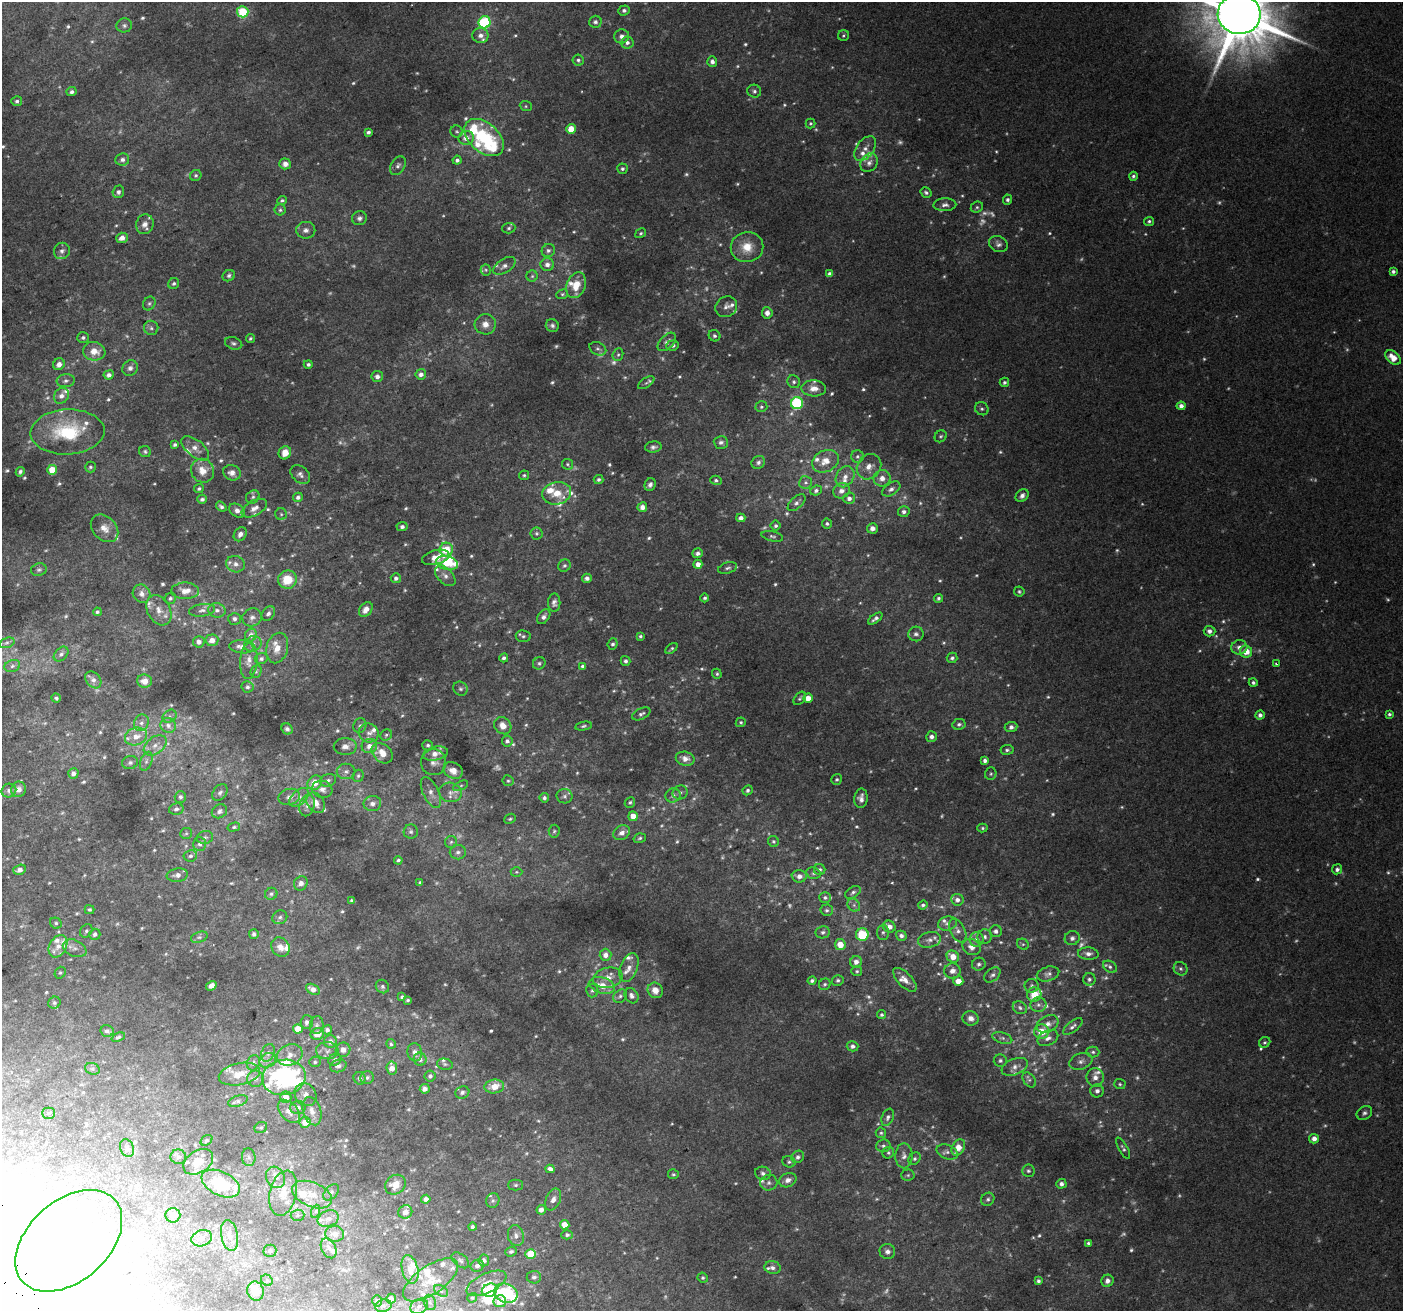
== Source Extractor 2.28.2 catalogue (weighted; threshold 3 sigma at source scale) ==
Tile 7 of 4 x 4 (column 3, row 2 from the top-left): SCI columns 2847-4247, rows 2776-4084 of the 5688 x 5494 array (HDU 1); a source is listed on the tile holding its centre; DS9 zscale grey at full resolution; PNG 1405 x 1313 px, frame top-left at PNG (2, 2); each listed source drawn as its Kron ellipse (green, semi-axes under 4 px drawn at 4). Shown black and unused: <1% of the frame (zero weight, under 2 of 3 exposures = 2% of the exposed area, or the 3 px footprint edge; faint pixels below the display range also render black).
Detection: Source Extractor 2.28.2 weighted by HDU 2 'WHT'; one run over the whole footprint, this tile lists its part. Background 0.0744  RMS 0.014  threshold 0.063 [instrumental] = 3 sigma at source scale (4.5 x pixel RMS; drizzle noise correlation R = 1.50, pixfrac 1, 0.0396/0.0396 arcsec/px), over >= 5 px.
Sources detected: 895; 138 too faint to see at this stretch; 4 inside a brighter object's white glare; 2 cosmic-ray / hot-pixel residue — neither listed nor drawn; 85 inside a brighter listed object's ellipse — not listed separately; of the other 666, all 500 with FLUX_AUTO >= 2.18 (the completeness limit of this list) listed and drawn (166 fainter detections not listed), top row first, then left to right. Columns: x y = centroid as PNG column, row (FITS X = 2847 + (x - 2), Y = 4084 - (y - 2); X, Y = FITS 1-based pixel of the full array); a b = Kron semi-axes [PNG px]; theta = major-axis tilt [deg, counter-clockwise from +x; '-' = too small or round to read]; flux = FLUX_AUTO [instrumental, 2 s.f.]
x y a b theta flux
624 10 6 5 - 4
243 12 5 5 - 86
1239 14 21 20 - 16000
485 22 6 6 - 150
595 22 6 6 - 4.4
124 25 8 7 - 4.2
480 35 8 7 - 8.6
622 36 7 7 - 5.8
843 36 5 5 - 2.4
627 43 6 6 - 5.7
578 60 6 5 - 3.3
712 61 5 5 - 6.9
754 91 7 6 - 4.1
72 92 5 4 - 4.2
17 101 5 5 - 3.1
526 106 6 5 - 2.2
810 123 5 5 - 2.2
571 129 5 4 - 25
368 132 4 3 - 3.5
457 132 6 6 - 2.9
484 137 23 14 -41 110
466 138 7 7 - 12
865 148 14 8 53 9.3
122 160 7 6 - 4.8
457 160 4 4 - 4.3
869 163 10 8 56 7.1
285 164 6 5 - 8.1
398 166 10 7 59 4.8
622 169 5 5 - 3.3
196 175 6 5 - 2.9
1133 176 4 4 - 3.1
118 192 6 5 - 4.3
926 192 6 5 - 3.1
282 200 4 4 - 2.6
1007 200 5 4 - 3.5
945 205 11 6 2 6.3
977 207 6 5 - 2.7
280 210 5 5 - 2.7
359 218 7 7 - 4.7
1149 221 5 4 - 2.7
145 224 10 8 73 9.7
509 228 7 5 5 3
306 230 9 8 - 6.9
641 233 6 4 31 2.6
122 238 6 5 - 11
998 244 10 7 -27 5.5
747 247 16 15 - 26
548 250 7 6 - 4.1
62 251 8 8 - 5.3
547 265 7 6 - 7
504 266 13 7 32 7.1
486 270 5 5 - 2.5
1393 271 4 4 - 4.1
830 274 4 4 - 7.5
229 276 6 5 - 3.1
532 276 5 5 - 2.6
174 284 6 5 - 3.2
576 285 13 9 69 22
562 294 6 4 22 2.4
149 304 7 6 - 3.1
726 307 11 10 - 7.8
767 313 5 5 - 9.1
485 324 10 10 - 12
552 325 7 6 - 3.8
151 328 7 7 - 4.2
714 336 6 5 - 3.4
83 337 6 5 - 3.6
250 338 4 4 - 2.3
667 342 11 6 44 6.6
234 343 9 6 -17 3.8
673 345 6 5 - 4.4
598 349 9 6 -25 3.5
94 351 11 9 -9 20
618 355 6 5 - 2.7
1393 357 9 6 -41 21
59 364 6 5 - 8.6
308 364 4 4 - 3.3
130 368 8 7 - 5.8
421 374 5 5 - 7.3
109 375 5 4 - 6.3
377 376 6 5 - 6.3
66 381 9 6 7 4.4
794 382 7 6 - 3.4
1004 382 5 4 - 3.4
646 383 9 4 32 2.7
814 388 12 8 -3 12
61 396 8 7 - 7.6
797 403 6 6 - 160
1181 406 4 4 - 7.8
761 407 6 5 - 2.7
982 409 7 6 - 3.3
67 432 37 22 2 85
941 436 6 5 - 2.4
721 442 7 6 - 4.7
175 445 4 4 - 3.2
653 447 8 5 7 4.4
195 448 16 8 -38 11
145 452 6 5 - 2.8
285 453 7 6 - 17
857 456 6 6 - 3.4
825 461 14 10 27 16
758 462 7 6 - 4.1
568 464 6 5 - 2.3
90 467 5 5 - 2.6
869 467 13 11 51 14
52 470 5 5 - 26
202 471 12 11 - 18
20 472 5 3 - 3.1
232 473 9 7 -25 9
300 475 11 7 -41 6
524 475 5 4 - 2.3
845 477 11 8 58 10
882 478 8 8 - 11
598 479 5 4 - 3.4
716 480 5 4 - 2.8
806 482 6 6 - 3.9
650 484 6 5 - 4.6
199 489 5 4 - 2.5
891 489 10 6 33 5.9
816 490 6 5 - 4
841 491 8 7 - 8.3
557 493 14 11 13 22
1022 496 7 5 43 5.7
253 497 7 6 - 3.6
298 497 5 4 - 4.8
849 498 6 5 - 6.2
202 499 5 4 - 4.1
797 503 11 5 43 4.6
221 507 6 4 -37 3.9
642 507 5 4 - 8.5
254 508 14 7 29 9.9
237 511 9 6 -36 9
904 512 6 5 - 5.5
281 514 6 5 - 2.8
741 518 4 4 - 7.4
827 524 5 5 - 2.7
776 526 5 5 - 3.4
402 527 5 4 - 4
105 528 16 11 -45 14
872 528 5 5 - 7.1
536 533 6 6 - 3.2
240 534 8 6 54 7.7
772 536 11 5 -13 3.5
446 549 7 7 - 35
698 553 5 5 - 5.8
436 557 14 7 16 19
447 563 11 7 -14 26
235 564 9 8 - 8.6
698 564 4 4 - 10
564 566 6 5 - 3.2
728 568 9 5 17 3.7
39 570 8 6 15 3.2
445 576 12 7 -45 7.7
396 578 5 5 - 4.6
587 578 5 4 - 5.2
287 580 9 9 - 37
185 591 14 8 -1 16
1019 591 5 5 - 2.4
141 594 9 8 - 8.5
170 598 6 5 - 3.5
705 598 4 4 - 3
938 598 4 4 - 2.9
554 603 9 6 89 5.3
366 609 8 6 49 11
159 610 16 11 -61 16
202 610 13 6 7 7.3
217 610 8 7 - 6.7
97 612 4 4 - 2.9
268 613 8 6 53 5.5
252 617 10 9 - 8.2
544 617 8 5 52 5.5
875 618 8 4 36 5
234 619 6 6 - 5.6
1209 631 6 5 - 6.4
916 634 8 7 - 4.7
251 635 6 6 - 9.2
523 636 7 6 - 3.3
640 636 3 3 - 2.8
212 640 6 6 - 12
199 642 6 5 - 8
7 643 8 5 19 3.7
253 644 9 7 30 6.6
613 644 6 5 - 3.2
241 647 12 6 -7 11
1239 647 8 7 - 7.9
277 648 15 10 75 17
671 648 7 3 40 2.2
1246 651 6 6 - 20
61 654 8 6 45 4.5
504 658 4 4 - 3.4
952 658 5 5 - 3.6
261 659 6 5 - 4.3
249 661 18 9 86 12
625 661 5 5 - 3.2
539 663 6 6 - 2.9
1276 664 3 2 - 2.3
12 666 8 6 19 4.1
583 666 4 4 - 4.8
256 671 7 5 67 2.5
717 674 5 4 - 2.3
93 680 9 7 -49 7.6
145 681 7 6 - 14
1253 683 4 4 - 3.4
247 687 6 5 - 3.6
460 689 7 6 - 3.3
56 698 4 3 - 2.8
800 698 7 5 50 2.6
808 698 4 4 - 13
641 714 10 5 26 4.1
1389 714 4 3 - 2.8
1260 715 5 4 - 5.4
170 716 7 6 - 4.1
741 722 5 5 - 2.3
141 723 8 7 - 5.9
959 724 7 5 12 3.6
168 725 8 7 - 7.3
360 726 7 6 - 4
503 726 9 8 - 11
583 726 8 4 11 2.8
1011 727 6 5 - 5.9
287 729 6 5 - 4
369 733 10 9 - 8.5
386 735 6 5 - 2.6
136 736 11 8 17 16
931 737 5 5 - 6.6
507 741 5 5 - 4.3
155 745 13 8 37 11
428 745 5 5 - 3
345 746 11 8 0 8.2
369 746 8 7 - 10
1007 750 6 5 - 3.3
382 753 12 8 -43 22
435 754 13 6 12 12
685 759 9 7 -12 11
985 760 4 4 - 5
146 761 10 5 69 4.9
433 762 13 12 - 10
130 763 8 6 16 4.2
453 770 10 8 -27 14
346 771 9 8 - 6
73 773 5 5 - 7.9
991 774 6 5 - 2.4
358 776 6 5 - 2.6
837 779 5 5 - 2.4
328 780 8 6 20 4.6
508 781 5 5 - 2.4
315 783 8 6 46 20
461 786 8 4 27 2.4
19 789 8 7 - 9.1
322 789 10 8 -17 9.2
747 790 5 4 - 2.9
9 791 7 6 - 5.2
431 792 16 8 -64 9.8
450 792 11 9 -11 9.6
220 793 9 6 54 4.4
680 793 7 7 - 4
673 795 7 7 - 5.7
565 796 8 7 - 4.3
180 797 6 5 - 5.1
289 797 11 8 12 7.2
299 797 11 7 43 7.7
544 798 4 4 - 3.7
861 798 10 6 85 7.6
630 802 5 5 - 2.4
316 803 11 8 -54 14
372 804 9 7 9 7.8
307 805 11 7 74 7.2
176 809 7 5 13 4.1
219 811 8 6 31 5.4
633 816 5 5 - 14
510 819 6 5 - 2.3
234 827 6 4 14 2.5
982 828 5 4 - 2.2
554 831 6 5 - 2.7
411 832 7 7 - 3.7
186 833 6 5 - 2.3
622 833 9 7 30 8.4
205 837 8 6 13 3.4
640 838 6 4 18 2.6
773 841 6 5 - 2.3
451 842 6 6 - 3.1
200 844 7 6 - 4.4
458 852 8 7 - 5.2
190 856 7 6 - 3.7
398 860 4 3 - 2.5
1337 869 5 5 - 4.7
20 870 6 5 - 8.6
820 870 5 5 - 3.9
516 872 6 5 - 2.2
813 873 7 5 -15 3.4
177 875 10 6 8 7
799 876 7 6 - 8.7
301 883 7 6 - 6.1
420 883 4 3 - 2.2
853 892 8 5 32 3.8
271 894 6 6 - 3
825 897 6 5 - 3.3
957 900 6 6 - 6.8
352 901 3 3 - 3
854 905 7 5 -47 3.9
923 905 5 4 - 3.2
89 910 5 4 - 2.5
827 910 6 6 - 3.4
280 917 7 6 - 3.8
56 923 6 5 - 2.7
947 923 9 7 17 5.6
889 927 6 5 - 10
86 931 7 5 54 3.1
958 931 12 7 -63 7.4
996 931 6 6 - 5.8
823 932 7 6 - 3.9
883 932 7 6 - 3.6
95 934 5 5 - 4.8
254 934 5 5 - 3.8
862 935 6 6 - 53
901 936 5 5 - 5.6
199 937 8 5 20 3.5
985 937 7 7 - 4.4
1072 938 7 7 - 4.7
976 939 7 7 - 9.5
929 940 11 7 13 7.1
1023 944 6 5 - 2.3
840 945 5 5 - 21
58 946 12 8 61 12
280 947 10 8 -52 12
971 947 9 7 -31 9.5
75 948 12 8 -24 8.5
1088 954 10 6 -5 6.8
605 955 6 6 - 9.6
953 957 6 5 - 19
856 962 6 5 - 8.5
979 964 7 6 - 4.2
629 967 15 8 69 10
1110 967 7 5 -31 3.4
1181 969 7 6 - 3.7
857 971 5 5 - 2.3
952 971 8 7 - 9.2
60 973 6 5 - 2.2
1048 974 11 7 16 5.5
992 975 9 6 40 4.5
608 978 15 10 12 14
1089 979 6 6 - 3.6
838 980 6 5 - 3.3
905 980 15 7 -46 10
812 981 4 4 - 3.6
958 981 5 4 - 15
825 984 6 5 - 3
602 985 13 8 -18 20
211 986 5 4 - 7.5
1032 986 7 7 - 3.6
382 987 7 6 - 3.3
313 989 7 5 -27 9.7
655 990 8 7 - 13
592 991 7 6 - 3.2
1034 995 7 7 - 30
620 996 7 6 - 3.9
632 996 8 6 -55 6.3
402 997 4 4 - 2.9
408 1000 3 3 - 2.2
54 1003 6 5 - 2.8
1038 1005 8 7 - 5.4
1020 1008 7 6 - 3.8
882 1015 4 4 - 2.8
971 1018 8 7 - 7.7
307 1022 7 6 - 5.3
1048 1024 11 8 29 9.5
317 1025 9 7 80 4.6
1073 1027 12 5 39 4.8
298 1029 5 4 - 22
327 1030 5 4 - 4.7
107 1031 6 6 - 4.2
1042 1031 7 7 - 24
317 1034 7 6 - 16
118 1037 7 4 23 3.4
1002 1038 10 5 -17 4.2
1048 1038 11 7 26 7.1
330 1042 6 6 - 7.1
1265 1042 6 5 - 2.4
391 1044 5 4 - 2.9
852 1046 6 5 - 5.4
343 1050 7 7 - 7.7
327 1051 11 8 -2 8
415 1052 9 7 -80 7.3
1093 1052 6 5 - 3.4
268 1053 9 6 63 4.8
290 1055 13 10 22 14
420 1059 6 6 - 6.7
268 1060 9 7 31 6.3
335 1060 7 5 34 4.1
1000 1061 6 6 - 4
1081 1061 12 8 20 6.9
315 1062 6 5 - 2.8
253 1063 8 6 66 3.8
445 1064 8 5 -12 3
338 1066 8 6 15 5.4
1015 1067 13 8 23 8.6
392 1068 6 5 - 13
92 1069 7 5 -20 3.3
239 1074 21 11 12 21
430 1076 5 5 - 3.8
284 1077 22 17 11 190
1095 1077 9 8 - 9.1
360 1078 6 6 - 4
367 1078 7 6 - 3.2
256 1079 8 8 - 5.9
1029 1080 8 5 -54 3.7
1120 1084 6 5 - 2.4
494 1086 10 7 7 21
425 1089 5 5 - 5.2
1097 1091 7 6 - 6.4
462 1092 7 6 - 4.7
305 1095 12 10 -53 12
286 1097 5 5 - 17
238 1101 10 5 17 4.3
298 1108 7 6 - 6.6
289 1111 13 8 -49 12
312 1111 14 9 -72 12
49 1113 6 5 - 2.9
1364 1113 8 6 31 4.1
888 1117 9 5 68 4.4
305 1122 6 5 - 16
261 1128 6 5 - 2.3
881 1133 5 5 - 2.5
1314 1139 5 4 - 8.3
206 1140 6 4 39 2.6
883 1146 7 6 - 4
127 1148 9 6 -65 4.5
958 1148 8 6 59 17
1123 1148 12 4 -61 3.5
947 1152 11 7 -22 5.8
888 1153 6 5 - 2.6
904 1156 12 8 90 8.1
178 1157 8 7 - 4.5
249 1157 9 6 -84 4.5
798 1157 7 5 45 4.3
915 1159 7 5 45 3.5
198 1162 16 11 34 26
789 1162 6 5 - 3
550 1169 4 4 - 7.9
1028 1171 6 6 - 2.7
763 1173 8 6 -19 4.8
673 1174 5 5 - 2.4
908 1175 6 5 - 2.7
275 1177 11 9 -63 11
788 1180 9 7 24 7.3
769 1183 9 8 - 5.4
221 1184 20 12 -25 82
1061 1184 5 4 - 6
395 1185 11 9 38 17
516 1185 7 5 1 3
331 1192 9 6 49 3.8
283 1193 23 13 77 25
312 1195 21 12 -23 24
426 1199 4 4 - 5.8
553 1199 11 7 67 7.6
988 1199 7 6 - 3.5
493 1201 7 6 - 3.8
541 1210 5 4 - 8.4
316 1211 6 4 71 2.5
405 1212 7 6 - 8.1
173 1215 7 7 - 12
298 1215 7 5 2 2.7
328 1219 11 8 21 8.2
565 1225 5 4 - 21
472 1227 4 4 - 3.7
335 1234 9 8 - 7.9
567 1235 5 4 - 3.6
229 1236 15 8 -80 11
516 1236 10 8 -76 7.2
202 1238 10 8 19 10
69 1241 62 40 41 250
1088 1243 4 3 - 2.6
329 1248 10 7 -62 5.7
270 1251 6 6 - 3.5
887 1251 8 7 - 5.8
511 1252 6 4 20 3.8
531 1254 5 5 - 48
460 1260 10 6 -39 3.9
484 1260 6 5 - 6.6
477 1266 6 6 - 6.2
773 1268 8 6 -10 5.1
410 1269 14 8 -76 14
534 1277 7 6 - 4.1
703 1278 5 5 - 2.7
267 1280 6 5 - 2.3
430 1280 32 14 34 30
1038 1281 4 3 - 3.5
1107 1281 6 6 - 6.2
486 1283 21 9 26 19
490 1290 8 6 24 52
256 1291 9 8 - 17
441 1291 7 5 -32 3.2
506 1293 12 9 -20 87
472 1298 5 4 - 2.2
391 1299 5 5 - 4.1
377 1301 6 5 - 2.4
500 1301 6 6 - 21
430 1302 8 6 -70 4.1
383 1306 8 6 17 4.3
419 1306 9 7 28 7.2
Isophote crosses this tile's border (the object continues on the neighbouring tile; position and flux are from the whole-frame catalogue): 1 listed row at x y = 1239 14